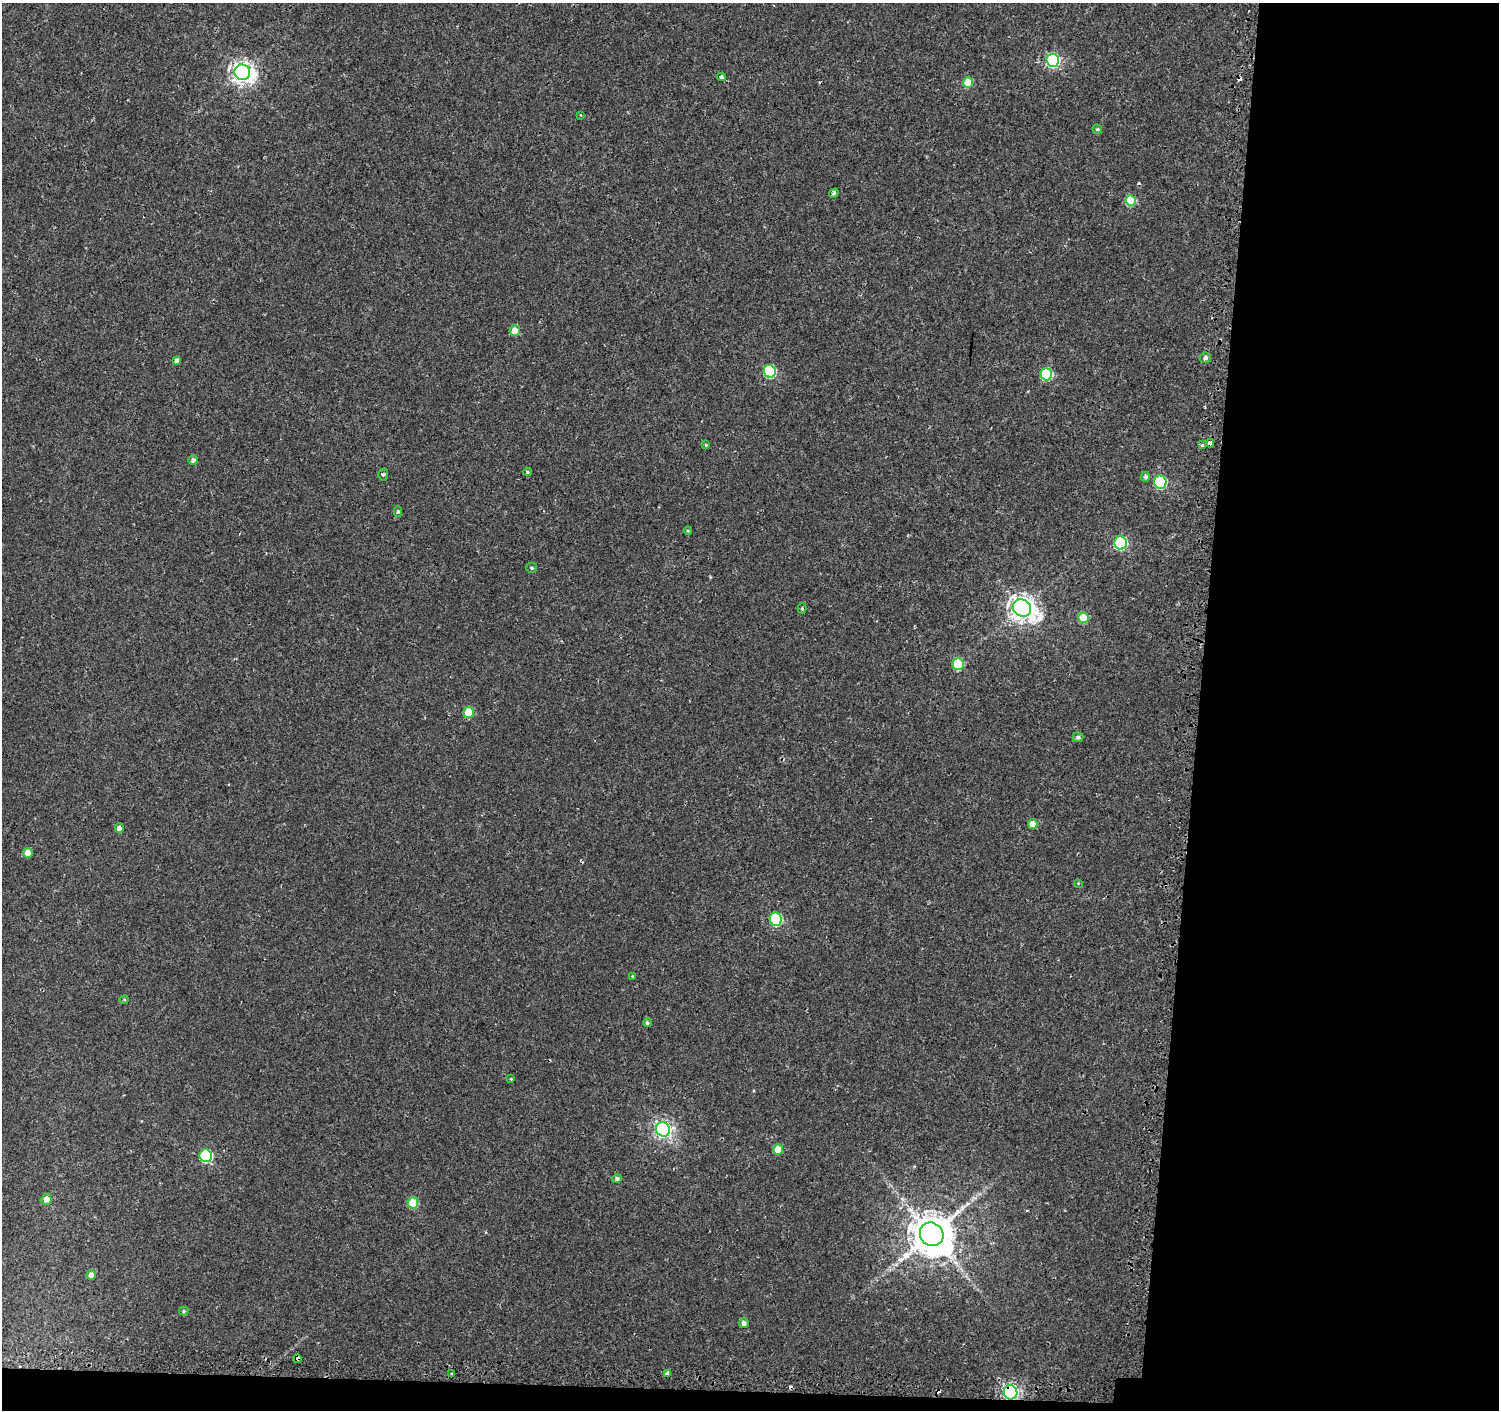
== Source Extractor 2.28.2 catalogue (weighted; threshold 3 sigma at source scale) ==
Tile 9 of 3 x 3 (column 3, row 3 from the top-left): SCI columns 3019-4515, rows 256-1663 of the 4548 x 4787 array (HDU 1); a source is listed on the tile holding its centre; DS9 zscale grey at full resolution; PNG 1501 x 1412 px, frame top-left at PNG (2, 3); each listed source drawn as its Kron ellipse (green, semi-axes under 4 px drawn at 4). Shown black and unused: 21% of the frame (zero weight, under 2 of 3 exposures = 3% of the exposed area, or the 3 px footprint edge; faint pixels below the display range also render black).
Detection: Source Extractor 2.28.2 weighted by HDU 2 'WHT'; one run over the whole footprint, this tile lists its part. Background 0.00318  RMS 0.0028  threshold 0.0124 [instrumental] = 3 sigma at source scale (4.5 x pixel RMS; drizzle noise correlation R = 1.50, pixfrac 1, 0.0396/0.0396 arcsec/px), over >= 5 px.
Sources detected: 58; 4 cosmic-ray / hot-pixel residue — neither listed nor drawn; the other 54 listed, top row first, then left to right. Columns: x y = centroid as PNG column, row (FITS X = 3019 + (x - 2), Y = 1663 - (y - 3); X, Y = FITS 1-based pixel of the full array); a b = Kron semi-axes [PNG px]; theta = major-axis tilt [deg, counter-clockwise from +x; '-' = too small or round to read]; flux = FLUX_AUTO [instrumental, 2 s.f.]
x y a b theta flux
1053 60 6 6 - 43
242 72 8 7 - 170
721 77 4 3 - 1.3
968 82 5 5 - 7.8
581 115 3 3 - 0.29
1097 129 5 4 - 0.48
834 193 5 4 - 0.78
1131 200 5 5 - 10
515 331 5 5 - 4.2
1205 358 5 5 - 0.87
177 360 4 4 - 1.1
770 371 6 6 - 25
1046 374 6 5 - 19
1210 443 4 4 - 2.3
706 445 4 3 - 0.27
1202 445 3 3 - 0.52
193 460 4 4 - 0.96
527 472 4 4 - 0.38
383 475 6 5 - 0.48
1145 477 5 4 - 0.75
1160 482 6 6 - 28
398 512 5 4 - 0.48
688 531 4 4 - 0.31
1121 543 6 6 - 31
532 568 5 5 - 0.48
802 608 5 4 - 0.37
1022 608 10 8 -36 250
1083 618 5 5 - 6.9
958 664 6 5 - 14
469 713 5 5 - 8.8
1078 737 5 4 - 0.67
1033 824 5 5 - 2.6
119 828 4 4 - 1.1
28 853 5 5 - 3.1
1078 883 3 3 - 0.23
776 919 6 6 - 26
632 976 4 3 - 0.22
124 1000 4 3 - 0.27
647 1023 5 4 - 0.53
511 1079 3 3 - 0.21
663 1129 7 7 - 89
778 1149 5 5 - 4.5
206 1156 6 6 - 29
617 1179 5 4 - 0.71
46 1199 5 5 - 1.9
413 1203 5 5 - 9.5
932 1234 12 11 - 1000
91 1275 4 4 - 1.8
184 1311 5 4 - 0.35
744 1323 5 5 - 0.98
297 1359 4 3 - 2.6
667 1373 4 3 - 4.6
451 1374 2 2 - 0.27
1010 1392 7 6 - 86
Overlapping masked pixels (flux is a lower limit): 4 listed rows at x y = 1210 443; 297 1359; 667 1373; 1010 1392